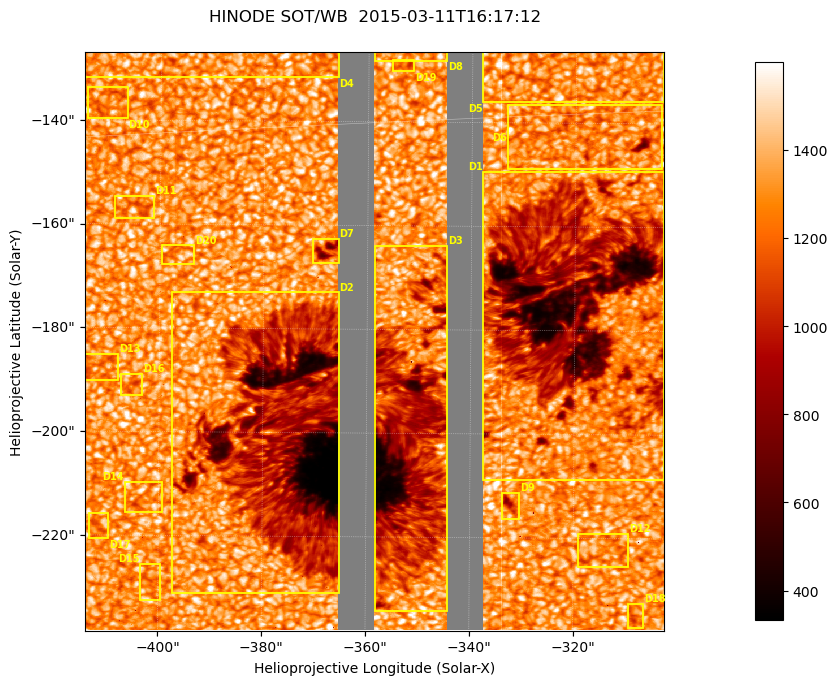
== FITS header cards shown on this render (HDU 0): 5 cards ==
TELESCOP= 'HINODE'
INSTRUME= 'SOT/WB'
DATE_OBS= '2015-03-11T16:17:12.262'
CTYPE1  = 'Solar-X'
CTYPE2  = 'Solar-Y'

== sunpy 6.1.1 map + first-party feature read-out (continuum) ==
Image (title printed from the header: HINODE SOT/WB  2015-03-11T16:17:12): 1024 x 1024 px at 0.109 arcsec/px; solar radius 966 arcsec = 8862 px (partial field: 0.4% of the solar disc is inside the frame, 88% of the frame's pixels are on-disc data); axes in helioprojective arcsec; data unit not stated in the header (colour bar unlabelled)
Orientation: roll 0.412 deg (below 1 deg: not rotated)
Missing data: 12% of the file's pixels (12% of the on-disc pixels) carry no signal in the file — constant fill value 0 (padding / dropout), whole columns, Tx -366..-358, -345..-337 arcsec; drawn neutral grey and excluded from every search
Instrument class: CONTINUUM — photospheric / low-chromospheric filtergram (blue cont 4504): granulation and sunspots, dark-feature search
Dark features (sunspots / pores): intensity divided by the frame's on-disc median (partial field: no limb-darkening profile); reference = the frame's on-disc median (the 8%-of-disc-diameter window exceeds this field); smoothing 3 px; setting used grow <= 0.95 with closing radius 4 px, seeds <= 0.88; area >= 262 px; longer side >= 12 px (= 1.3 arcsec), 6 px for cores <= 0.7; partial field; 36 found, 20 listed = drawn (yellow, D1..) (cap 20 boxes per figure: the strongest are kept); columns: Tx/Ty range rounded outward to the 1 arcsec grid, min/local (2 s.f., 1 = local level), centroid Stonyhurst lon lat
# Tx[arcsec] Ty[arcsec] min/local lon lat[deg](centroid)
D1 -338..-302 -209..-149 0.29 -20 -17
D2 -398..-365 -231..-172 0.24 -24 -19
D3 -359..-344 -235..-163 0.27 -23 -19
D4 -415..-365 -132..-126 0.39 -24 -14
D5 -338..-303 -137..-126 0.38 -20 -14
D6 -334..-303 -149..-136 0.49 -20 -15
D7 -371..-365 -168..-162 0.51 -23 -16
D8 -359..-344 -129..-126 0.39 -22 -14
D9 -334..-330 -217..-211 0.61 -21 -19
D10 -415..-406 -140..-133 0.85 -26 -15
D11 -409..-401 -159..-154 0.84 -26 -16
D12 -320..-309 -226..-219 0.86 -20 -20
D13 -415..-407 -191..-185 0.82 -26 -18
D14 -407..-399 -216..-209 0.82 -26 -19
D15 -404..-399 -233..-225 0.87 -26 -20
D16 -408..-403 -193..-188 0.82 -26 -18
D17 -414..-409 -221..-215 0.87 -27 -19
D18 -310..-306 -238..-232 0.82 -20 -21
D19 -356..-351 -131..-128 0.8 -22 -14
D20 -400..-393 -168..-164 0.89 -25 -16